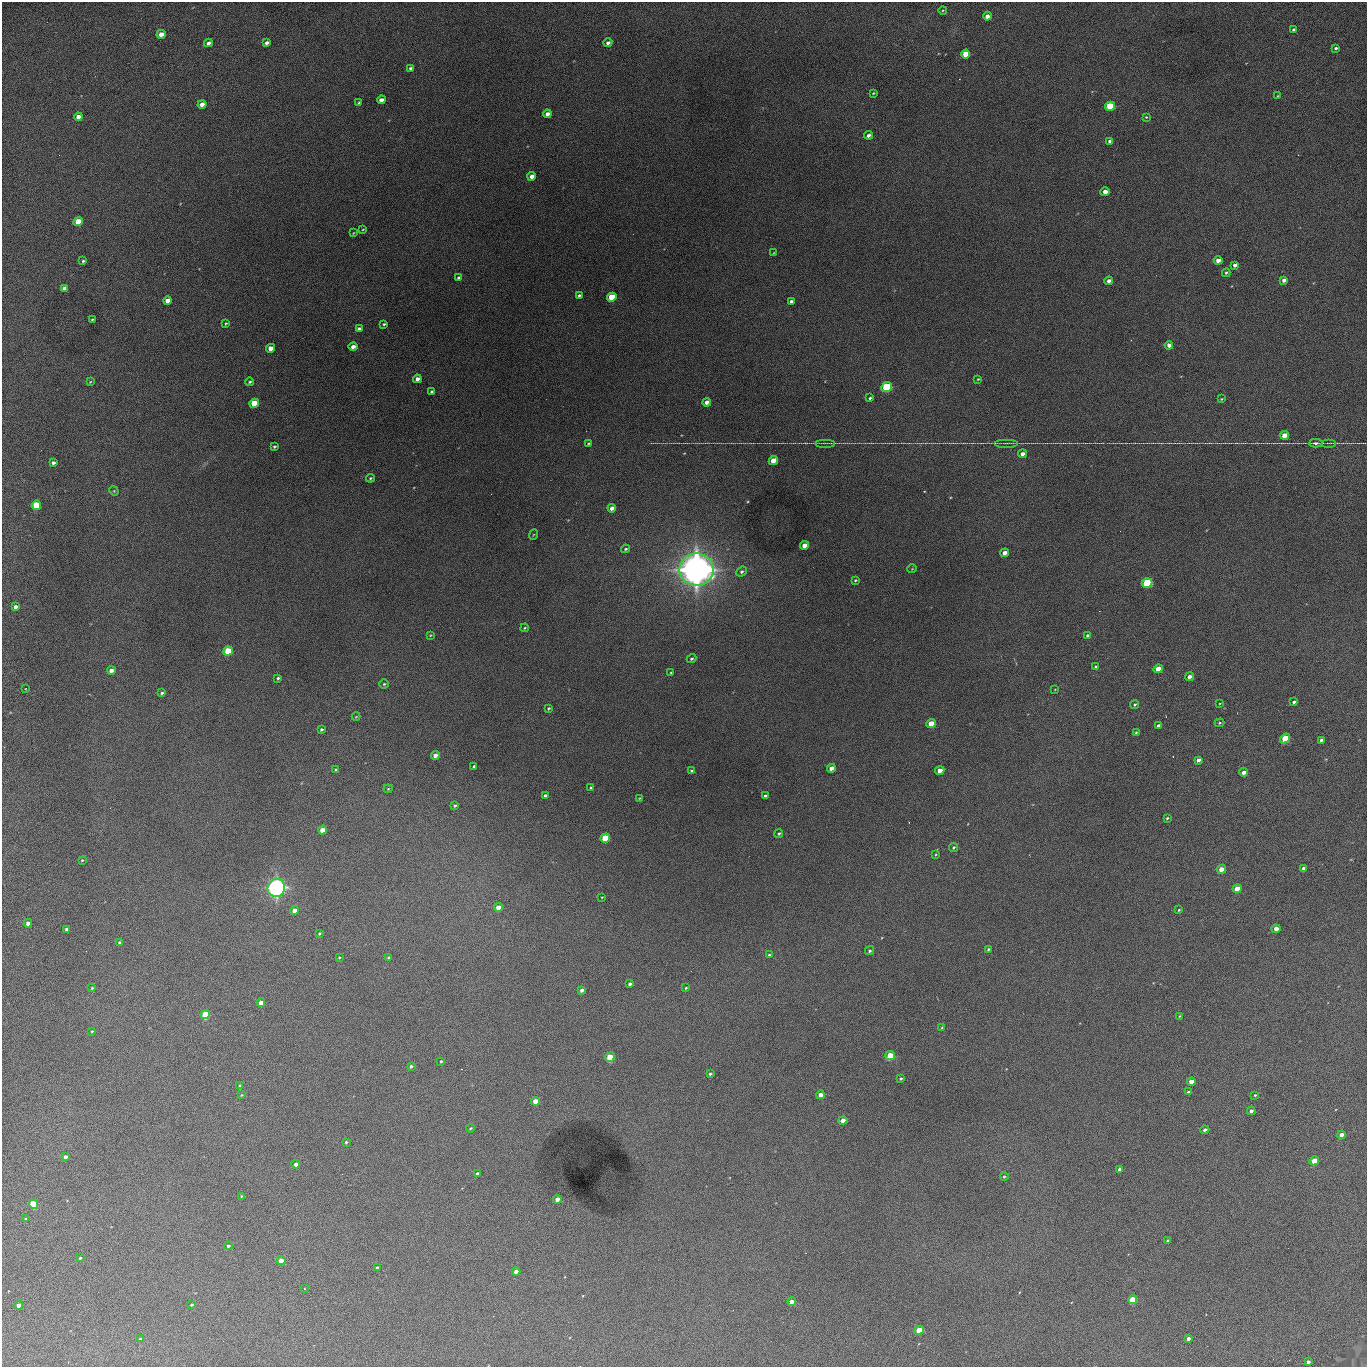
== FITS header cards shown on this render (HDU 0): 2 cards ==
NAXIS1  =                 1365 /fastest changing axis
NAXIS2  =                 1365 /next to fastest changing axis

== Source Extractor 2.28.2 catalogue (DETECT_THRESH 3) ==
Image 1365 x 1365 px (HDU 0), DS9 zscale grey, 1 PNG px = 1 image px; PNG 1369 x 1369 px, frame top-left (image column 1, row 1365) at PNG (2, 2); each listed source drawn as its Kron ellipse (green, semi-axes under 4 px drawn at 4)
Background 672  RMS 120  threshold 361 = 3 sigma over >= 5 px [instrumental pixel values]
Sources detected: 199; all 199 listed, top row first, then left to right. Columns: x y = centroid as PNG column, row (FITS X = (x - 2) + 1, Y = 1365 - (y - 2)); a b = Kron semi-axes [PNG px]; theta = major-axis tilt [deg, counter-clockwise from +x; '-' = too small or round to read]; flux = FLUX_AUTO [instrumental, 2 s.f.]
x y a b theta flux
943 10 4 3 - 7.3e+03
987 16 4 4 - 5.0e+04
1294 29 3 3 - 1.5e+04
161 34 4 4 - 8.4e+04
208 43 4 3 - 3.3e+04
267 43 4 3 - 3.0e+04
608 43 4 3 - 2.3e+04
1336 48 3 3 - 1.7e+04
965 54 5 4 - 2.0e+05
411 68 4 3 - 1.7e+04
873 93 4 3 - 7.3e+03
1278 96 4 4 - 6.4e+03
381 100 4 4 - 6.0e+04
359 103 3 3 - 1.0e+04
202 104 4 4 - 6.0e+04
1110 106 5 4 - 3.4e+05
547 114 4 4 - 4.2e+04
78 117 4 4 - 6.3e+04
1146 117 3 3 - 6.9e+03
868 135 4 3 - 2.6e+04
1110 141 4 3 - 2.6e+04
532 176 4 4 - 5.1e+04
1105 192 4 4 - 6.6e+04
78 221 5 4 - 2.0e+05
363 229 3 2 - 6.3e+03
353 233 3 3 - 6.2e+03
774 253 4 3 - 6.5e+03
1218 260 4 4 - 6.2e+04
83 261 3 3 - 1.1e+04
1235 265 4 4 - 3.4e+04
1226 273 4 3 - 1.2e+04
458 278 4 3 - 1.5e+04
1284 280 4 3 - 3.9e+04
1109 281 4 4 - 4.7e+04
64 288 4 3 - 3.5e+04
579 295 3 3 - 1.3e+04
612 297 5 4 - 3.0e+05
167 301 4 4 - 8.6e+04
791 301 4 3 - 2.3e+04
92 319 3 2 - 7.4e+03
226 323 3 3 - 8.3e+03
384 324 3 3 - 1.1e+04
359 329 4 4 - 3.6e+04
1169 345 4 4 - 3.4e+04
353 347 4 4 - 4.6e+04
270 348 4 4 - 8.7e+04
417 379 4 4 - 4.9e+04
978 379 3 3 - 7.5e+03
90 382 3 2 - 6.1e+03
250 382 4 3 - 1.1e+04
886 387 5 5 - 6.2e+05
432 392 4 3 - 2.5e+04
870 398 3 3 - 1.2e+04
1221 399 3 3 - 7.1e+03
707 402 4 3 - 4.8e+04
254 403 5 4 - 2.6e+05
1284 435 4 4 - 1.3e+05
588 443 3 3 - 8.5e+03
825 443 10 2 0 1.3e+04
1006 443 12 2 0 1.7e+04
1316 443 7 3 3 1.8e+04
1329 443 7 2 0 9.1e+03
274 446 3 3 - 1.1e+04
1022 454 4 4 - 3.9e+04
773 460 5 4 - 1.7e+05
53 463 4 3 - 2.4e+04
370 478 4 3 - 1.0e+04
114 491 5 4 - 7.7e+03
36 505 5 4 - 3.5e+05
612 508 4 3 - 4.7e+04
533 535 5 3 - 7.3e+03
804 545 4 4 - 8.7e+04
625 549 4 3 - 1.1e+04
1005 553 4 4 - 6.3e+04
912 569 5 3 - 6.0e+03
697 570 17 16 - 5.6e+06
742 572 5 4 - 1.7e+04
855 580 3 2 - 8.7e+03
1147 583 5 4 - 5.7e+05
16 607 4 4 - 5.1e+04
525 628 4 3 - 8.3e+03
430 635 3 3 - 7.0e+03
1088 636 4 3 - 2.7e+04
228 651 5 4 - 4.0e+05
692 659 5 4 - 1.4e+04
1096 667 4 3 - 2.3e+04
1158 669 5 4 - 1.2e+05
111 670 4 4 - 4.5e+04
671 672 3 2 - 7.9e+03
1189 677 4 4 - 4.4e+04
278 678 4 3 - 1.4e+04
384 684 4 4 - 1.1e+04
25 689 2 2 - 5.2e+03
1055 689 4 2 - 4.3e+03
162 693 4 3 - 1.4e+04
1294 702 4 3 - 1.9e+04
1220 703 3 2 - 5.9e+03
1135 704 5 4 - 1.2e+04
548 708 3 3 - 1.1e+04
356 717 4 3 - 5.5e+03
1219 723 5 4 - 9.6e+03
931 724 5 4 - 1.6e+05
1159 725 4 3 - 2.4e+04
321 729 4 4 - 1.4e+04
1136 732 4 3 - 8.3e+03
1285 738 5 4 - 3.0e+05
1321 740 4 3 - 2.3e+04
435 755 4 4 - 4.9e+04
1198 760 4 3 - 3.4e+04
474 766 3 3 - 1.3e+04
831 768 4 4 - 6.6e+04
336 770 3 3 - 1.1e+04
691 771 4 3 - 1.1e+04
940 771 4 4 - 7.1e+04
1244 772 4 4 - 4.9e+04
591 787 3 3 - 1.1e+04
388 789 4 4 - 8.0e+03
545 795 4 3 - 1.7e+04
765 796 4 3 - 2.7e+04
639 798 3 3 - 5.5e+03
455 805 4 3 - 1.3e+04
1167 818 3 3 - 1.1e+04
322 830 4 4 - 9.9e+04
779 833 4 4 - 1.3e+04
605 838 5 4 - 3.7e+05
954 847 5 4 - 1.2e+04
936 854 4 3 - 7.5e+03
82 860 3 3 - 7.6e+03
1304 868 4 3 - 2.3e+04
1221 869 4 4 - 8.2e+04
276 888 9 8 - 2.4e+06
1237 889 5 4 - 1.2e+05
602 897 3 2 - 5.7e+03
498 907 4 4 - 9.9e+04
294 910 4 4 - 6.1e+04
1179 910 3 3 - 8.7e+03
28 923 4 4 - 4.0e+04
66 929 3 3 - 2.2e+04
1276 929 4 4 - 5.8e+04
319 933 4 3 - 1.0e+04
120 943 4 3 - 2.6e+04
988 949 4 3 - 1.0e+04
869 951 5 4 - 1.3e+04
769 955 3 3 - 1.2e+04
339 957 4 2 - 6.1e+03
389 958 3 3 - 1.0e+04
630 984 4 3 - 2.2e+04
92 988 4 3 - 8.2e+03
686 988 4 3 - 8.1e+03
582 990 4 3 - 3.1e+04
261 1003 4 4 - 6.3e+04
205 1015 5 4 - 3.5e+05
1179 1016 3 2 - 5.8e+03
942 1027 4 3 - 7.5e+03
92 1031 3 3 - 7.8e+03
890 1056 5 4 - 2.3e+05
610 1057 5 4 - 2.5e+05
441 1061 4 3 - 1.1e+04
411 1066 3 3 - 1.4e+04
710 1074 3 3 - 1.5e+04
901 1078 3 3 - 1.3e+04
1191 1082 4 4 - 8.5e+04
240 1086 4 4 - 1.5e+04
1188 1092 3 3 - 2.0e+04
241 1095 3 3 - 7.6e+03
820 1095 4 4 - 8.8e+04
1255 1095 3 3 - 8.8e+03
535 1101 4 4 - 1.3e+05
1251 1111 4 4 - 2.9e+04
843 1120 5 4 - 6.0e+04
471 1128 4 3 - 8.9e+03
1205 1130 4 4 - 2.2e+04
1342 1135 4 3 - 5.7e+04
346 1142 3 3 - 1.1e+04
65 1157 4 3 - 3.5e+04
1314 1161 5 4 - 2.2e+05
296 1164 4 3 - 3.8e+04
1120 1169 4 3 - 4.5e+04
477 1174 4 3 - 3.1e+04
1004 1176 4 3 - 9.8e+03
242 1196 4 3 - 7.4e+03
557 1199 4 4 - 6.0e+04
33 1204 4 4 - 4.1e+05
26 1219 4 3 - 1.8e+04
1168 1240 3 3 - 1.3e+04
228 1246 4 3 - 1.2e+04
80 1258 3 3 - 1.1e+04
281 1261 4 4 - 9.9e+04
377 1267 3 3 - 9.3e+03
516 1272 4 4 - 4.6e+04
304 1288 3 2 - 5.8e+03
1132 1300 5 4 - 3.1e+05
792 1302 4 4 - 7.0e+04
19 1305 4 4 - 4.0e+04
192 1305 3 3 - 1.1e+04
919 1330 5 4 - 2.3e+05
1188 1338 4 3 - 2.8e+04
140 1339 4 3 - 1.1e+04
1308 1362 4 3 - 2.7e+04

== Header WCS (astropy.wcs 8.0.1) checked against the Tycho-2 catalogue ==
Header WCS as astropy/WCSLIB reads it (applying the file's SIP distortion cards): RA---TAN-SIP/DEC--TAN-SIP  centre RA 02:17:12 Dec +13:19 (34.30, +13.32 deg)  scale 1.91 arcsec/px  FOV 43.5' x 43.5'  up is -180 deg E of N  parity flipped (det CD > 0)
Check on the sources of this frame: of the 60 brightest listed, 15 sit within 2.6 arcsec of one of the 21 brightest Tycho-2 stars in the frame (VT <= 12.67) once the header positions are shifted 0.23 arcsec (0.15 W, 0.18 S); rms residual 0.86 arcsec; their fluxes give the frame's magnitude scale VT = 25.61 - 2.5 log10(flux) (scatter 0.16 mag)
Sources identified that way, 15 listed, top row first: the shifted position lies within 2.6 arcsec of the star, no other Tycho-2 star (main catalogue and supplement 1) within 5.2 arcsec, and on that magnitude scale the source's flux lands within +1.5 / -3 mag of the star's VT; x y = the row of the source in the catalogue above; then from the Tycho-2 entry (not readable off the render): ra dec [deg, ICRS J2000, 3 dp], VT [Tycho-2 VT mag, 2 dp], TYC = Tycho-2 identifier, HIP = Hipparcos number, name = IAU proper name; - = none
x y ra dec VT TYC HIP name
1110 106 34.068 +13.016 12.11 637-923-1 - -
612 297 34.341 +13.116 11.78 637-767-1 - -
886 387 34.191 +13.165 10.78 637-980-1 - -
254 403 34.536 +13.172 12.67 637-944-1 - -
36 505 34.655 +13.226 12.20 637-883-1 - -
1147 583 34.049 +13.269 11.22 637-820-1 - -
228 651 34.551 +13.304 11.62 637-695-1 - -
1285 738 33.973 +13.352 11.91 637-1253-1 - -
605 838 34.345 +13.404 11.61 637-1245-1 - -
276 888 34.525 +13.430 7.86 637-948-1 10730 -
610 1057 34.343 +13.520 12.11 637-855-1 - -
1314 1161 33.958 +13.576 11.96 637-1126-1 - -
33 1204 34.658 +13.597 11.37 637-890-1 - -
1132 1300 34.057 +13.650 11.94 637-667-1 - -
919 1330 34.174 +13.666 12.36 637-601-1 - -